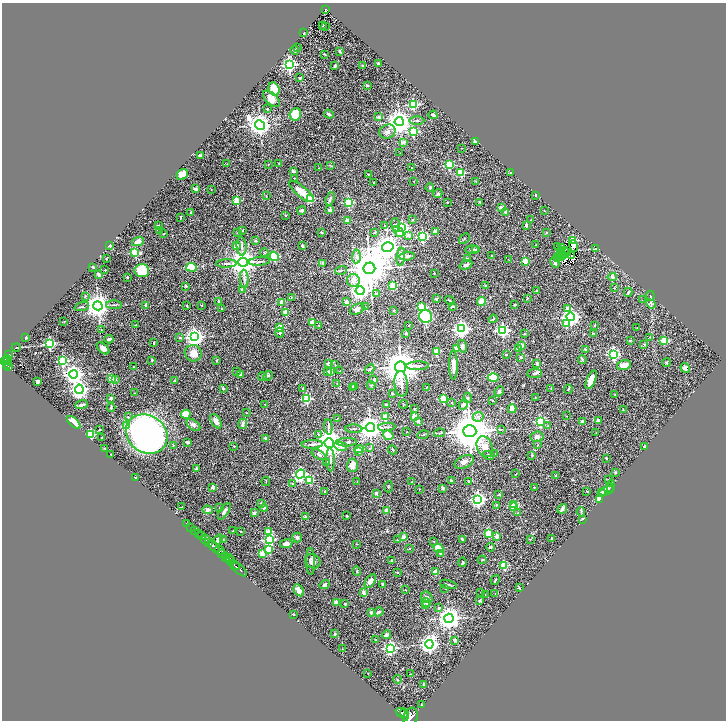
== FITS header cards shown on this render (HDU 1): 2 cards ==
NAXIS1  =                 1448
NAXIS2  =                 1436

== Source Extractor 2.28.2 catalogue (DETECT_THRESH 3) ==
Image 1448 x 1436 px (HDU 1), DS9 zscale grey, zoomed out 1/2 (1 PNG px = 2 x 2 image px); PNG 728 x 722 px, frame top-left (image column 1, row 1435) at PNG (2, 3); each listed source drawn as its Kron ellipse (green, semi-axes under 4 px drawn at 4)
Background 1.63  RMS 0.049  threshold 0.148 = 3 sigma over >= 5 px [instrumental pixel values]
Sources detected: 513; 34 cannot appear on this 1/2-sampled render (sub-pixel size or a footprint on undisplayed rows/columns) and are neither listed nor drawn; the other 479 listed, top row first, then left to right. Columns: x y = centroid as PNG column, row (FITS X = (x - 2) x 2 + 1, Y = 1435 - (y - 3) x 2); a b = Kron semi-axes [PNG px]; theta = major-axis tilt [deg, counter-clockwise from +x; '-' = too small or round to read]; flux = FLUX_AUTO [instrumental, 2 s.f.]
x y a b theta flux
326 9 3 2 - 190
323 25 2 2 - 5.2
325 27 3 1 - 36
304 33 2 1 - 3.9
298 48 3 2 - 4.2
295 50 4 2 - 9.2
340 51 2 2 - 16
325 54 3 1 - 5.8
378 63 3 3 - 18
289 65 4 4 - 2200
335 66 4 3 - 14
362 66 2 2 - 31
300 78 3 2 - 9.6
367 85 2 2 - 45
274 89 7 5 -64 170
271 99 10 5 -42 84
413 104 3 3 - 770
267 109 3 3 - 6.2
295 114 6 5 - 250
329 114 5 3 - 18
433 115 4 2 - 21
379 117 2 2 - 33
417 121 7 3 0 13
399 122 4 4 - 9900
260 125 5 4 - 7500
413 131 3 3 - 890
387 132 8 7 - 44
475 141 4 2 - 13
403 142 3 2 - 86
462 148 2 1 - 2.5
400 153 2 1 - 4
200 155 4 2 - 26
278 163 2 2 - 4.8
227 164 2 1 - 4.3
268 164 2 2 - 3.6
330 165 4 3 - 9
449 165 3 3 - 570
318 168 2 1 - 6.8
411 168 2 1 - 4.5
293 171 4 3 - 12
461 173 3 3 - 500
510 173 3 2 - 5.5
182 174 6 5 - 100
368 174 2 2 - 8.3
294 178 2 2 - 5.1
414 181 2 2 - 3.1
476 181 3 3 - 7.1
374 182 3 2 - 5
430 188 4 3 - 8.6
196 189 3 2 - 80
211 189 2 1 - 2.6
302 192 15 5 -40 160
438 194 5 3 - 13
535 195 2 2 - 26
266 196 3 2 - 3.2
310 198 4 3 - 200
330 199 7 3 69 18
237 200 3 3 - 350
348 202 3 3 - 700
447 202 3 3 - 5.2
480 202 2 2 - 17
501 207 2 2 - 70
302 210 4 3 - 23
330 210 2 2 - 86
544 211 2 1 - 4.2
191 212 3 2 - 8.2
505 212 2 2 - 79
285 215 2 2 - 4.3
181 217 4 2 - 6.6
412 220 3 3 - 6.8
531 220 3 2 - 8
347 221 2 2 - 110
158 225 2 2 - 7.4
385 225 2 2 - 10
396 225 6 4 -84 44
526 225 2 2 - 26
402 228 4 3 - 1400
159 230 3 3 - 5.6
242 230 2 2 - 11
398 231 6 4 -48 68
435 231 4 3 - 32
321 232 2 2 - 20
375 232 2 2 - 26
546 232 3 2 - 3.2
164 233 2 2 - 3.2
237 233 2 2 - 3.7
409 235 2 2 - 62
422 236 3 3 - 1100
464 239 6 2 42 7.8
255 240 4 3 - 9.8
573 240 3 3 - 510
138 241 6 4 19 49
536 245 2 2 - 4.8
110 246 3 2 - 14
236 246 2 2 - 100
242 246 9 5 -86 34
302 246 2 2 - 15
574 246 6 4 -76 16
388 247 6 4 14 11000
558 247 2 1 - 5.3
562 248 2 1 - 3.2
596 248 4 2 - 7.1
473 250 7 2 1 11
476 250 3 2 - 7.3
565 251 3 1 - 7.3
264 252 4 2 - 6.2
135 253 3 3 - 560
561 253 2 1 - 2.8
567 253 2 1 - 3.6
559 255 2 1 - 5.3
571 255 2 2 - 2.7
274 256 5 4 - 410
356 256 7 4 86 30
407 256 8 4 4 21
492 256 2 2 - 7.4
561 256 2 1 - 2.3
564 256 3 2 - 4.2
401 257 9 4 83 43
467 258 3 3 - 8.9
557 258 2 1 - 7.1
106 259 2 1 - 5
508 260 2 1 - 2.4
259 261 10 2 5 19
525 261 2 2 - 180
243 262 5 4 - 14000
226 263 10 3 1 21
323 263 2 2 - 43
555 263 5 3 - 22
466 265 6 3 22 23
93 267 4 3 - 7.9
191 267 5 4 - 180
369 268 6 5 - 42000
105 270 2 2 - 12
341 270 6 2 16 9.3
142 271 7 6 - 210
434 273 2 2 - 10
99 275 4 2 - 49
127 277 2 2 - 17
612 277 4 4 - 17
244 279 9 3 -87 23
353 280 6 6 - 50
393 285 3 3 - 340
485 285 4 2 - 7.2
186 286 2 2 - 22
614 288 3 2 - 4.8
242 290 2 2 - 77
537 290 2 2 - 5.2
360 291 4 4 - 4600
628 292 4 3 - 12
376 294 2 2 - 51
85 296 3 2 - 13
650 296 5 2 - 6.1
291 298 3 2 - 6.8
527 298 3 2 - 4.9
436 299 2 2 - 38
642 300 2 1 - 2.1
450 301 5 2 - 7.7
481 301 4 3 - 150
219 302 4 2 - 16
281 302 3 3 - 19
346 302 3 2 - 120
651 304 5 4 - 14
114 305 8 2 -1 12
146 305 2 2 - 54
202 305 2 2 - 5.8
515 305 3 2 - 10
82 306 7 3 19 12
98 306 4 4 - 11000
187 306 2 2 - 4.9
365 306 3 2 - 3.4
452 306 4 2 - 9.8
422 307 3 3 - 490
221 308 2 2 - 6.3
567 308 3 2 - 82
357 309 8 5 24 32
394 310 3 3 - 7.5
286 312 2 2 - 170
426 316 6 6 - 730
571 317 4 4 - 3400
493 319 4 2 - 6.8
64 321 3 2 - 3.2
312 323 2 2 - 190
566 324 3 3 - 180
136 325 2 2 - 6.8
319 325 2 2 - 3.5
408 325 2 2 - 13
595 325 2 2 - 4.8
280 327 3 2 - 310
637 327 2 2 - 3.5
461 329 4 4 - 3300
101 330 2 2 - 4.2
502 330 4 4 - 1400
280 333 5 3 - 18
406 333 3 3 - 10
594 333 3 2 - 8.6
525 334 2 2 - 13
25 337 2 2 - 25
195 337 4 4 - 4900
650 337 3 2 - 6.1
180 338 4 3 - 7.6
109 339 4 3 - 29
630 340 3 2 - 6.6
664 340 3 3 - 370
49 343 4 3 - 1300
154 343 2 2 - 17
644 344 2 2 - 21
522 345 3 3 - 54
462 346 6 4 -76 22
16 347 4 2 - 5.3
103 348 7 4 -43 48
456 348 3 2 - 39
518 348 2 2 - 22
585 349 2 2 - 13
437 351 3 2 - 260
193 353 8 8 - 93
613 354 4 4 - 1500
8 355 2 1 - 53
506 355 2 2 - 19
521 357 2 2 - 21
582 359 4 3 - 8.9
6 360 2 1 - 290
7 360 4 2 - 590
152 360 2 2 - 35
217 360 3 2 - 7
3 361 3 2 - 870
63 361 3 3 - 1000
537 363 4 3 - 17
666 363 4 3 - 8.5
7 364 3 2 - 430
328 364 4 3 - 28
335 365 3 2 - 3.9
453 365 15 3 -89 64
624 365 7 5 13 89
418 366 11 3 2 34
9 367 3 2 - 290
133 367 2 1 - 5.6
400 367 5 5 - 26000
685 368 5 4 - 35
370 369 5 3 - 17
340 371 2 2 - 4.5
237 372 3 2 - 7.1
327 372 2 2 - 27
331 372 2 2 - 110
535 373 7 4 6 23
74 374 4 4 - 4900
240 374 4 3 - 45
262 376 4 3 - 14
268 376 5 2 - 8.4
493 377 5 4 - 320
112 379 3 3 - 390
115 380 2 2 - 28
374 380 4 3 - 22
591 380 10 4 68 77
38 381 3 3 - 16
175 381 3 3 - 13
337 383 2 2 - 3.7
401 384 13 6 -84 57
371 385 4 4 - 11
354 386 3 3 - 14
352 387 3 2 - 15
426 387 2 2 - 3.1
223 388 2 2 - 31
303 388 3 2 - 5.3
79 389 5 4 - 4100
551 389 2 2 - 2.8
568 389 4 3 - 9.8
499 391 5 3 - 17
134 393 2 1 - 6.1
392 394 2 2 - 7.1
615 394 3 2 - 3.9
535 397 2 1 - 3.2
111 398 2 2 - 40
468 398 5 4 - 19
307 399 3 3 - 610
443 399 3 3 - 540
492 400 2 2 - 5.5
452 402 2 2 - 9.1
265 404 2 2 - 3.5
403 404 4 2 - 5.5
82 405 6 3 18 24
386 405 2 2 - 39
463 405 5 4 - 28
111 407 4 2 - 9.2
414 409 4 2 - 7.9
512 409 4 3 - 130
623 409 2 2 - 4
246 413 2 1 - 5.1
186 414 5 4 - 150
566 416 2 1 - 3.5
128 417 3 3 - 7
386 417 2 2 - 220
414 417 3 2 - 150
478 417 5 4 - 25
337 418 2 1 - 2.9
598 420 4 3 - 21
216 421 8 4 -58 42
418 421 2 2 - 34
540 421 3 3 - 1000
74 422 8 4 -41 120
582 422 3 3 - 25
242 424 5 3 - 28
193 425 8 4 -36 24
127 426 3 3 - 520
548 426 3 3 - 7.1
328 427 7 3 -85 15
387 427 9 3 5 16
370 428 4 4 - 11000
354 429 8 2 -1 12
100 430 2 2 - 7.6
501 430 4 2 - 6.8
470 431 6 6 - 42000
407 432 2 1 - 3.5
440 433 5 2 - 11
596 433 2 2 - 3.1
91 434 3 3 - 590
147 434 22 18 -34 4800
318 434 3 3 - 16
388 435 5 3 - 130
423 435 6 2 16 9.6
537 437 6 5 - 27
102 438 2 2 - 6.4
266 438 3 2 - 17
187 442 3 2 - 18
346 442 10 3 3 20
329 443 4 4 - 15000
312 444 10 3 2 26
173 445 2 2 - 4.7
537 445 2 2 - 3.5
234 446 3 2 - 5.7
341 446 6 4 -13 27
645 446 3 2 - 22
485 447 11 7 -70 94
105 448 3 2 - 4.7
369 448 3 3 - 6.1
359 449 5 3 - 170
392 450 5 2 - 7.9
358 451 2 2 - 31
111 454 2 2 - 8.8
494 454 3 2 - 5.5
319 455 8 4 -31 27
489 455 5 3 - 12
532 455 2 2 - 17
606 458 2 2 - 23
330 460 12 3 -88 24
327 462 3 3 - 16
464 462 10 6 24 41
352 465 6 5 - 67
196 469 2 2 - 38
615 473 3 3 - 7.7
300 474 5 4 - 2000
516 474 3 2 - 4.5
556 475 2 2 - 19
135 478 2 2 - 52
310 480 3 3 - 290
608 480 2 2 - 3.7
357 481 2 2 - 3.6
451 481 2 2 - 41
468 481 2 2 - 30
266 482 4 2 - 5.1
412 482 3 3 - 9.3
292 483 3 3 - 11
611 486 6 3 82 14
213 487 2 2 - 100
388 487 5 2 - 8.1
534 487 2 2 - 9
443 488 2 2 - 33
609 488 5 3 - 10
419 489 2 1 - 5.5
325 491 4 3 - 8.7
587 491 2 2 - 11
606 491 7 3 17 19
376 493 2 2 - 58
601 493 2 2 - 35
499 495 3 2 - 10
478 499 4 4 - 2600
599 499 3 3 - 77
261 503 2 2 - 39
496 505 3 3 - 6.8
514 505 3 3 - 320
182 507 3 2 - 13
514 507 2 2 - 280
220 508 2 2 - 15
264 508 4 3 - 8
562 509 5 2 - 49
207 510 5 4 - 32
387 510 4 2 - 110
224 511 9 3 57 31
581 512 5 2 - 9
254 513 2 2 - 63
517 513 3 2 - 5.7
347 516 2 2 - 9.6
306 517 2 2 - 74
583 519 3 2 - 5.8
186 523 2 1 - 30
191 527 2 1 - 39
195 530 2 1 - 110
233 531 3 2 - 3.9
241 531 2 2 - 5.9
268 531 3 2 - 110
198 533 2 2 - 400
489 533 3 3 - 430
202 536 3 2 - 350
497 536 4 3 - 36
297 537 5 5 - 19
403 537 3 3 - 42
218 539 5 3 - 27
269 539 4 4 - 1200
462 539 3 2 - 22
530 539 3 2 - 3.4
552 539 2 2 - 5.1
206 540 5 2 - 2300
223 540 3 2 - 5.4
397 540 3 3 - 7.4
434 541 3 2 - 5.3
209 543 2 2 - 720
286 544 6 4 8 41
356 544 2 2 - 3.7
214 547 7 2 -48 5200
490 547 4 3 - 9.1
410 548 2 2 - 12
438 548 5 3 - 180
268 549 3 2 - 210
220 551 5 3 - 2000
441 553 4 3 - 10
221 554 4 1 - 560
263 554 3 2 - 230
226 557 5 3 - 1700
229 558 4 2 - 940
392 560 3 2 - 13
482 560 4 2 - 6.2
231 561 4 2 - 800
311 561 13 4 -89 31
313 561 8 6 -37 35
463 562 5 2 - 7.7
234 565 6 2 -38 2600
504 565 3 3 - 490
240 569 9 2 -43 2700
357 571 4 3 - 9.1
397 572 2 2 - 5.4
436 572 3 3 - 98
495 580 5 2 - 9.6
370 581 7 4 54 57
382 584 2 2 - 22
448 584 8 3 -15 16
325 585 5 3 - 24
519 588 3 2 - 5.9
445 589 3 2 - 3.5
299 590 6 4 -60 54
405 590 2 2 - 3.6
364 593 4 2 - 53
481 593 2 1 - 5.7
495 593 3 2 - 3.8
485 595 2 1 - 2.6
427 597 6 5 - 24
480 601 4 2 - 7.7
426 602 5 3 - 18
336 603 4 3 - 42
345 604 2 2 - 35
426 605 3 2 - 4.1
439 608 3 3 - 17
371 612 2 2 - 39
379 612 5 3 - 15
293 614 2 2 - 8.7
449 618 5 4 - 8600
335 634 2 2 - 38
387 635 4 3 - 38
376 640 2 2 - 7.2
455 640 3 2 - 35
429 644 4 4 - 4300
390 648 4 4 - 1700
342 649 2 1 - 2.3
368 674 2 1 - 3.2
410 674 2 1 - 3.2
397 679 4 3 - 7.8
424 684 2 2 - 6
421 705 3 2 - 5
402 713 6 2 -34 3900
404 714 6 4 -76 6100
411 717 9 7 70 12000
At the frame edge (FLAGS 8, measured only in part): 1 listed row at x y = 411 717
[34 sub-pixel or undisplayed-footprint detections neither listed nor drawn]